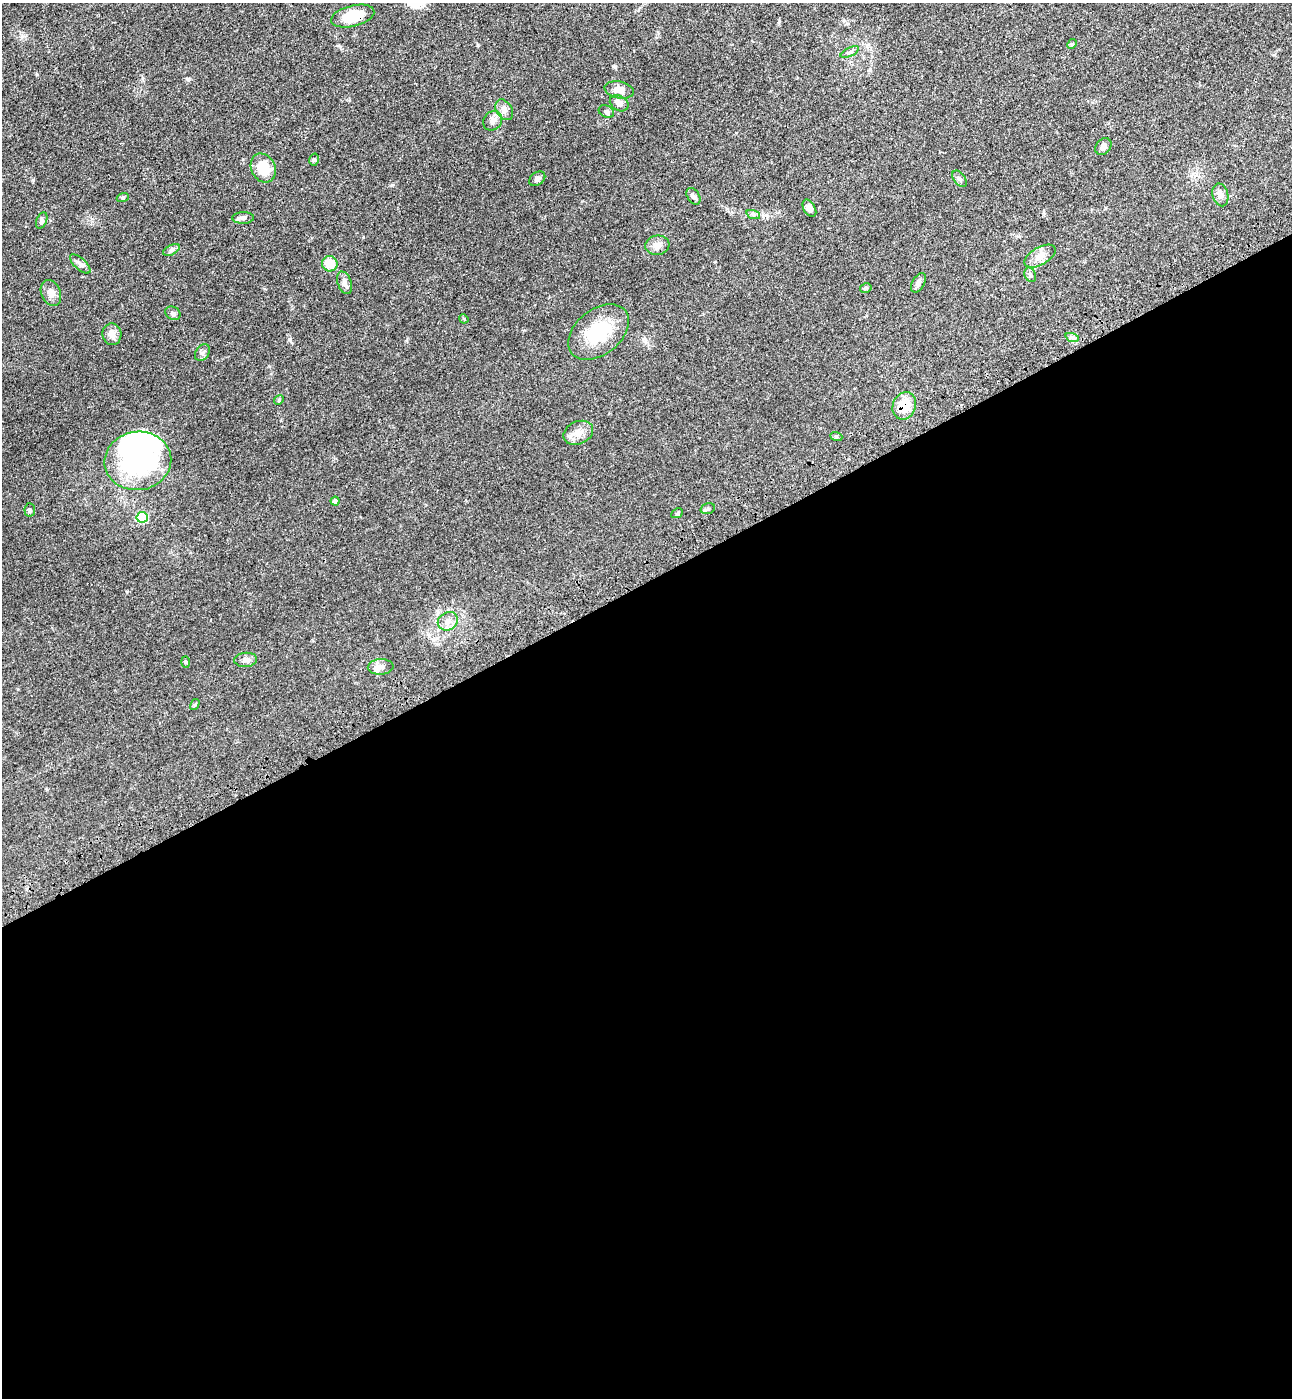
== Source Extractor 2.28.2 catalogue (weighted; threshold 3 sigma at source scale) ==
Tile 15 of 4 x 4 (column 3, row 4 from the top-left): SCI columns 2812-4101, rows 92-1487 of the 5756 x 5768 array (HDU 1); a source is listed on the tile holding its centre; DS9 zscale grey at full resolution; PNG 1294 x 1400 px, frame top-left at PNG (2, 3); each listed source drawn as its Kron ellipse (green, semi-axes under 4 px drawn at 4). Shown black and unused: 59% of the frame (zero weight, under 3 of 4 exposures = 6% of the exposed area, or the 3 px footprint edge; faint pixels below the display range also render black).
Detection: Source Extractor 2.28.2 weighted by HDU 2 'WHT'; one run over the whole footprint, this tile lists its part. Background 0.0425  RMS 0.005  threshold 0.0225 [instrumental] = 3 sigma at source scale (4.5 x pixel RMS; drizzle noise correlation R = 1.50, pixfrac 1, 0.05/0.05 arcsec/px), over >= 5 px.
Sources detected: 55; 3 inside a brighter object's white glare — neither listed nor drawn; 1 inside a brighter listed object's ellipse — not listed separately; the other 51 listed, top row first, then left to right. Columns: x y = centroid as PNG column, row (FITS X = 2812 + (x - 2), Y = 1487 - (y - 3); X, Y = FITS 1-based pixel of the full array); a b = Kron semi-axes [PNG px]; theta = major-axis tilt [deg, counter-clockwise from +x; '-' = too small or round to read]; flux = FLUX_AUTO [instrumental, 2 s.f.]
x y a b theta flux
353 16 22 10 14 13
1072 44 5 4 - 0.58
850 52 10 4 26 1.2
619 90 15 8 -12 4.3
619 103 10 7 -32 2.9
504 110 11 7 -58 2.2
606 111 8 6 -31 1.1
493 121 10 9 - 2.2
1103 147 9 7 53 2.1
314 160 6 5 - 0.72
263 168 15 12 -63 12
537 179 9 6 38 1.3
959 179 9 5 -53 1.1
1220 195 11 7 -75 2.2
693 196 9 6 -56 1.4
123 197 6 4 19 0.55
809 208 9 6 -61 2.4
753 214 7 4 -18 0.94
243 218 11 6 2 1.5
42 221 8 5 67 1
657 245 12 9 7 2.9
171 250 9 5 27 1.2
1040 256 17 8 30 3.9
80 264 13 5 -42 1.8
330 264 8 7 - 7.3
1030 275 7 5 -70 0.99
344 283 12 7 -71 2.2
918 283 11 6 62 1.5
866 288 6 4 12 0.83
51 293 13 9 -67 3.2
173 313 8 6 -33 1.2
464 319 5 3 - 0.4
598 332 34 22 39 21
112 334 11 9 -85 3.1
1072 337 7 4 -17 0.99
202 353 9 6 55 1.3
279 400 5 4 - 0.62
904 406 14 11 69 9.6
578 433 15 11 25 4.3
836 436 6 4 -20 0.6
138 461 33 29 8 71
335 501 4 4 - 1.3
708 509 7 5 16 1
30 510 7 5 -84 0.96
677 513 6 4 28 0.6
142 517 5 5 - 24
448 621 10 9 - 3.3
246 660 11 7 5 2
186 662 6 4 -87 0.5
381 667 13 7 3 2.5
195 704 6 3 59 0.54
Overlapping masked pixels (flux is a lower limit): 2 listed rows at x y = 353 16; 904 406
Unlisted compact peaks at least as high as the median listed source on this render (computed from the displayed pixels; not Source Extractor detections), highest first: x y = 289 339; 33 180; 188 79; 127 592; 478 45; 779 21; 37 74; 615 66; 406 341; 269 366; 644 339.